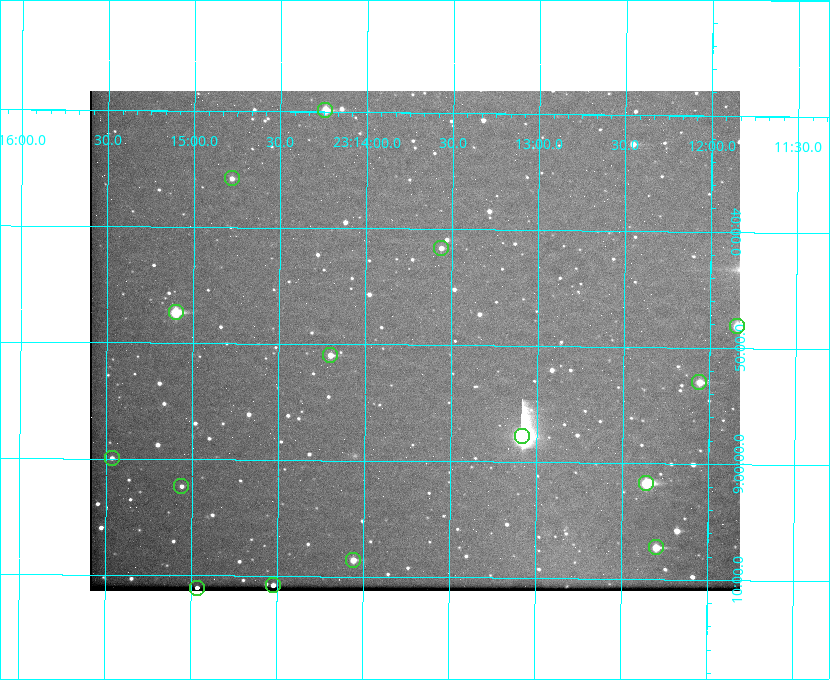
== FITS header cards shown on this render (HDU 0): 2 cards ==
NAXIS1  =                  650 / Width of table row in bytes
NAXIS2  =                  500 / Number of rows in table

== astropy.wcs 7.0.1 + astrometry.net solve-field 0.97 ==
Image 650 x 500 px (HDU 0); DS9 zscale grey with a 90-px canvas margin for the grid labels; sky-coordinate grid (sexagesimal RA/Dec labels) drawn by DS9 from the SOLVED WCS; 15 Tycho-2 reference stars matched to detected sources circled (green)
Header WCS: none
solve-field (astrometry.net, Tycho-2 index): SOLVED blind (the file carries no WCS)
Solved WCS: RA---TAN-SIP/DEC--TAN-SIP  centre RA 23:13:43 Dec +08:50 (348.43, +8.83 deg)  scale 5.16 arcsec/px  FOV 55.9' x 43.1'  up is +179 deg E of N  parity flipped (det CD > 0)
(file carries no celestial WCS; the grid is the blind solution)
Tycho-2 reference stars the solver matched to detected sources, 15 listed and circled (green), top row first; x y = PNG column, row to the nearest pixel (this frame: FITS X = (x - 90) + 1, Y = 500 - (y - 91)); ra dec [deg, ICRS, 3 dp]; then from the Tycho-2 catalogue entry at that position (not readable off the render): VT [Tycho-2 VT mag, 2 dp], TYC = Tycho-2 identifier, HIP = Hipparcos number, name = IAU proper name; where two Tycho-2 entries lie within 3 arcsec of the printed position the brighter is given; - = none
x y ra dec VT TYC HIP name
325 110 348.560 +8.498 9.78 1161-1619-1 - -
232 178 348.695 +8.597 11.30 1161-1571-1 - -
441 248 348.391 +8.694 11.47 1161-728-1 - -
176 312 348.775 +8.789 8.97 1161-884-1 114784 -
737 326 347.960 +8.802 9.24 1161-1027-1 - -
330 355 348.550 +8.849 10.80 1161-574-1 - -
699 382 348.014 +8.883 10.51 1161-1048-1 - -
522 436 348.271 +8.963 6.92 1161-1161-1 114608 -
112 458 348.866 +8.999 11.82 1161-694-1 - -
646 483 348.091 +9.029 8.14 1161-448-1 114562 -
181 486 348.765 +9.039 11.87 1161-1547-1 - -
656 547 348.075 +9.120 9.77 1161-768-1 - -
353 560 348.514 +9.143 10.38 1161-1071-1 - -
273 585 348.631 +9.180 11.26 1161-1559-1 - -
197 588 348.741 +9.184 11.62 1161-452-1 - -